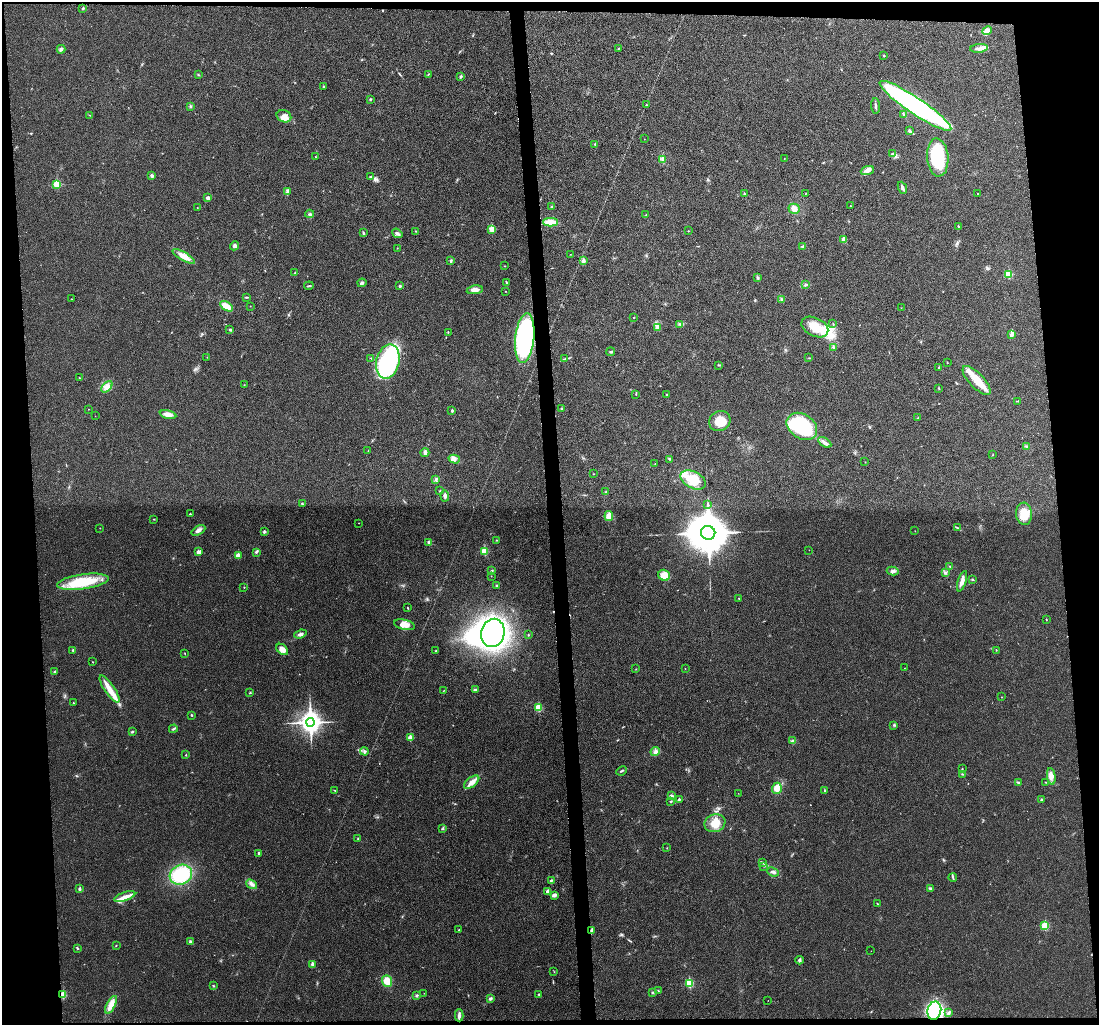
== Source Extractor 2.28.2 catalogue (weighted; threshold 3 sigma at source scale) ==
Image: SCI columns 2-4388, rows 132-4223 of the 4390 x 4373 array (HDU 1 of 3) = the unmasked area's bounding box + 8 px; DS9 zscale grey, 4 x 4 block average (1 PNG px = mean of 4 x 4 image px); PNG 1101 x 1027 px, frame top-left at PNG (2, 2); each listed source drawn as its Kron ellipse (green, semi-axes under 4 px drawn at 4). Shown black and unused: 10% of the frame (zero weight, under 3 of 4 exposures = <1% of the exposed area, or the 3 px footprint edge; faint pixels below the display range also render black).
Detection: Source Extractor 2.28.2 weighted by HDU 2 'WHT'. Background 0.0199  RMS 0.006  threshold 0.0269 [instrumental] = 3 sigma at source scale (4.5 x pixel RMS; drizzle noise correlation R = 1.50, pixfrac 1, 0.05/0.05 arcsec/px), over >= 5 px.
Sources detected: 269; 2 too faint to see at this stretch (4 x 4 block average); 3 inside a brighter object's white glare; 3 cosmic-ray / hot-pixel residue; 1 long thin detection or spike segment (spike, bleed or trail) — neither listed nor drawn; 1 coinciding with a brighter row at this scale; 12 inside a brighter listed object's ellipse — not listed separately; the other 247 listed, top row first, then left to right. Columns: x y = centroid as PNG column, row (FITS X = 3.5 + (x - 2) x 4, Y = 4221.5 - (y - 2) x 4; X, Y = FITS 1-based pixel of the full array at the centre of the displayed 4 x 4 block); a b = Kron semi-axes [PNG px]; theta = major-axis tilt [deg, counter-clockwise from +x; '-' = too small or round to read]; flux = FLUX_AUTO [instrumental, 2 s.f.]
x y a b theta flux
83 8 3 2 - 3.6
987 31 5 3 - 10
619 48 3 2 - 2.1
979 48 9 4 6 16
61 49 4 3 - 7.5
884 56 2 2 - 2.4
428 74 3 2 - 2.6
198 75 2 2 - 2.1
461 76 3 2 - 3.6
323 86 2 2 - 2.1
370 99 3 2 - 2.8
646 105 2 2 - 1.3
191 106 2 2 - 2.2
876 106 8 2 -85 7.3
915 106 43 8 -34 840
89 115 2 2 - 1
904 115 4 2 - 4.7
284 116 7 6 - 20
909 131 3 3 - 6.4
644 139 2 2 - 0.78
595 144 3 2 - 2.7
893 153 4 2 - 4.2
315 157 2 2 - 1.5
938 157 19 10 -85 180
784 158 2 2 - 0.72
663 159 4 3 - 10
867 171 7 4 21 14
152 175 3 2 - 8.1
371 177 2 2 - 3.6
57 184 2 2 - 170
902 188 6 2 -66 9.8
288 191 3 3 - 8.3
977 193 2 2 - 1.2
744 194 3 2 - 2.3
805 194 2 2 - 0.87
208 198 4 3 - 9.5
851 206 2 2 - 0.83
551 207 2 2 - 3
197 208 2 2 - 0.93
794 209 5 5 - 20
309 214 4 2 - 4.3
646 215 2 2 - 1.3
550 222 7 4 1 53
958 226 3 2 - 2.1
492 229 2 2 - 100
416 231 2 2 - 1.5
688 231 2 2 - 1.3
363 233 4 2 - 3.9
397 233 5 3 - 7
844 239 2 2 - 59
234 246 4 3 - 7.3
802 246 3 2 - 2.1
397 248 2 2 - 1.3
571 254 2 2 - 0.78
184 256 13 4 -30 30
451 261 3 2 - 4.7
583 261 2 2 - 32
504 266 2 2 - 0.96
295 273 2 2 - 4.5
1009 274 2 2 - 140
758 278 4 2 - 3.9
506 282 4 2 - 3
362 283 4 2 - 7.7
806 285 3 2 - 4
309 286 4 2 - 3
400 286 3 2 - 5
475 290 8 4 9 24
506 291 2 2 - 1.1
246 297 3 2 - 2.7
72 299 2 2 - 0.65
782 299 3 2 - 3.1
226 306 7 4 -31 47
250 306 2 2 - 0.79
901 308 2 2 - 0.9
634 317 2 2 - 3.2
680 324 2 2 - 2.1
833 324 3 2 - 1.4
815 327 14 9 -26 78
657 328 3 3 - 9.1
230 330 2 2 - 3.1
448 332 2 2 - 1.4
1011 335 4 2 - 5.6
525 338 25 9 84 600
833 347 3 2 - 4.2
610 352 4 2 - 4.5
207 357 2 2 - 1.1
371 358 2 2 - 1.8
809 358 2 2 - 1.2
565 359 3 2 - 4
388 362 17 11 76 370
947 362 2 2 - 1.3
718 365 3 2 - 2.6
939 367 3 2 - 3.1
79 378 2 2 - 1.6
977 380 19 7 -46 68
244 385 2 2 - 1.4
107 387 7 4 49 16
939 388 2 2 - 2
636 394 2 2 - 1.4
666 395 3 2 - 2.5
1017 401 3 2 - 2.4
89 409 2 2 - 0.77
562 409 4 2 - 3.6
452 411 2 2 - 11
168 414 8 3 -12 23
95 416 2 2 - 0.41
918 418 3 2 - 2.4
720 421 11 10 - 58
802 426 16 12 -34 310
825 442 7 3 -31 13
1026 446 3 2 - 2.7
368 451 2 2 - 1.4
425 453 4 4 - 7.6
993 455 2 2 - 1.4
454 459 5 3 - 10
669 459 3 2 - 2.3
865 462 2 2 - 0.9
655 464 2 2 - 2.3
594 474 2 2 - 0.86
436 480 3 2 - 5
693 480 13 8 -27 56
440 491 2 2 - 1.3
606 492 3 2 - 3.3
445 496 5 3 - 10
302 504 3 2 - 2.8
708 505 3 2 - 1.7
190 514 2 2 - 8.1
1024 514 11 8 -86 48
609 516 5 4 - 30
154 519 2 2 - 1.4
359 523 2 2 - 1
100 528 2 2 - 1
958 528 4 2 - 3.9
198 530 7 3 28 13
915 531 2 2 - 0.77
264 532 4 3 - 5.6
708 533 7 7 - 19000
496 540 2 2 - 1.7
429 542 2 2 - 17
809 550 2 2 - 1.3
484 551 2 2 - 130
198 552 3 2 - 24
256 552 2 2 - 2
238 555 2 2 - 61
950 566 2 2 - 1.9
491 570 2 2 - 1.3
893 571 6 3 -10 9.7
945 572 4 3 - 6.2
664 575 6 5 - 45
491 576 2 2 - 1.8
973 580 3 2 - 1.9
962 581 10 3 72 18
83 582 26 7 8 140
497 585 3 2 - 3.1
244 587 2 2 - 2
739 598 2 2 - 1.1
408 608 3 2 - 1.9
1046 619 2 2 - 1.6
404 625 10 5 -12 32
493 633 14 11 76 1000
300 634 6 3 20 10
528 635 2 2 - 3.6
282 649 7 4 -42 23
73 650 2 2 - 3.7
996 650 3 2 - 1.4
436 651 2 2 - 2.1
185 654 2 2 - 1.6
93 662 2 2 - 1.4
685 668 2 2 - 0.83
904 668 2 2 - 0.96
636 669 2 2 - 1.4
55 672 2 2 - 2.5
109 689 16 5 -56 44
475 689 4 3 - 5.7
443 691 2 2 - 1.1
250 693 3 2 - 2.4
1001 697 2 2 - 1.5
73 703 2 2 - 2.2
538 708 2 2 - 160
192 715 2 2 - 2.6
310 722 4 3 - 3300
894 725 3 2 - 3.2
173 729 4 2 - 4
132 732 2 2 - 4.8
410 738 2 2 - 65
792 741 3 2 - 3.8
364 751 4 3 - 6.5
655 752 5 3 - 10
186 755 2 2 - 1.9
962 769 2 2 - 3.1
621 771 6 2 23 5.6
962 774 3 2 - 2.3
1051 776 8 4 -81 17
472 782 9 4 39 23
1018 782 2 2 - 1.9
1046 782 2 2 - 1.3
777 788 5 5 - 32
335 790 3 2 - 2.2
825 791 3 2 - 3.1
738 793 2 2 - 0.69
671 796 3 3 - 8
679 799 3 2 - 5
1041 800 3 2 - 3.5
671 801 3 2 - 2.5
715 823 10 8 20 49
442 829 3 2 - 1.9
358 838 2 2 - 1.9
667 848 2 2 - 1.1
259 853 2 2 - 8.8
762 863 4 2 - 3
764 866 2 2 - 1.4
773 872 6 3 -25 8.4
181 875 11 9 27 170
953 877 4 2 - 5
551 880 4 2 - 4.4
252 884 6 3 -38 13
930 888 3 3 - 4.5
80 889 2 2 - 15
548 891 4 2 - 15
554 895 4 3 - 12
125 897 11 4 19 25
877 903 2 2 - 2
1045 926 2 2 - 170
459 930 2 2 - 2.4
591 931 3 2 - 4
190 942 4 3 - 4.9
116 945 4 2 - 1.4
77 948 3 2 - 3.6
871 951 2 2 - 0.94
799 960 4 3 - 5.1
312 965 4 3 - 6.3
554 972 2 2 - 0.86
387 981 6 5 - 42
689 983 2 2 - 220
213 986 3 2 - 2.5
658 990 2 2 - 1.3
424 993 2 2 - 0.96
652 993 3 2 - 3.4
539 994 2 2 - 3.6
63 995 2 2 - 110
417 996 3 2 - 5.5
490 999 3 3 - 7.2
768 1000 2 2 - 0.59
111 1005 10 4 62 32
934 1011 9 7 79 240
949 1013 3 2 - 7.1
459 1015 6 3 -89 8.7
Overlapping masked pixels (flux is a lower limit): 2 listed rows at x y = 63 995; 934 1011
Diffuse or blended objects may show on this block-average render without a row.